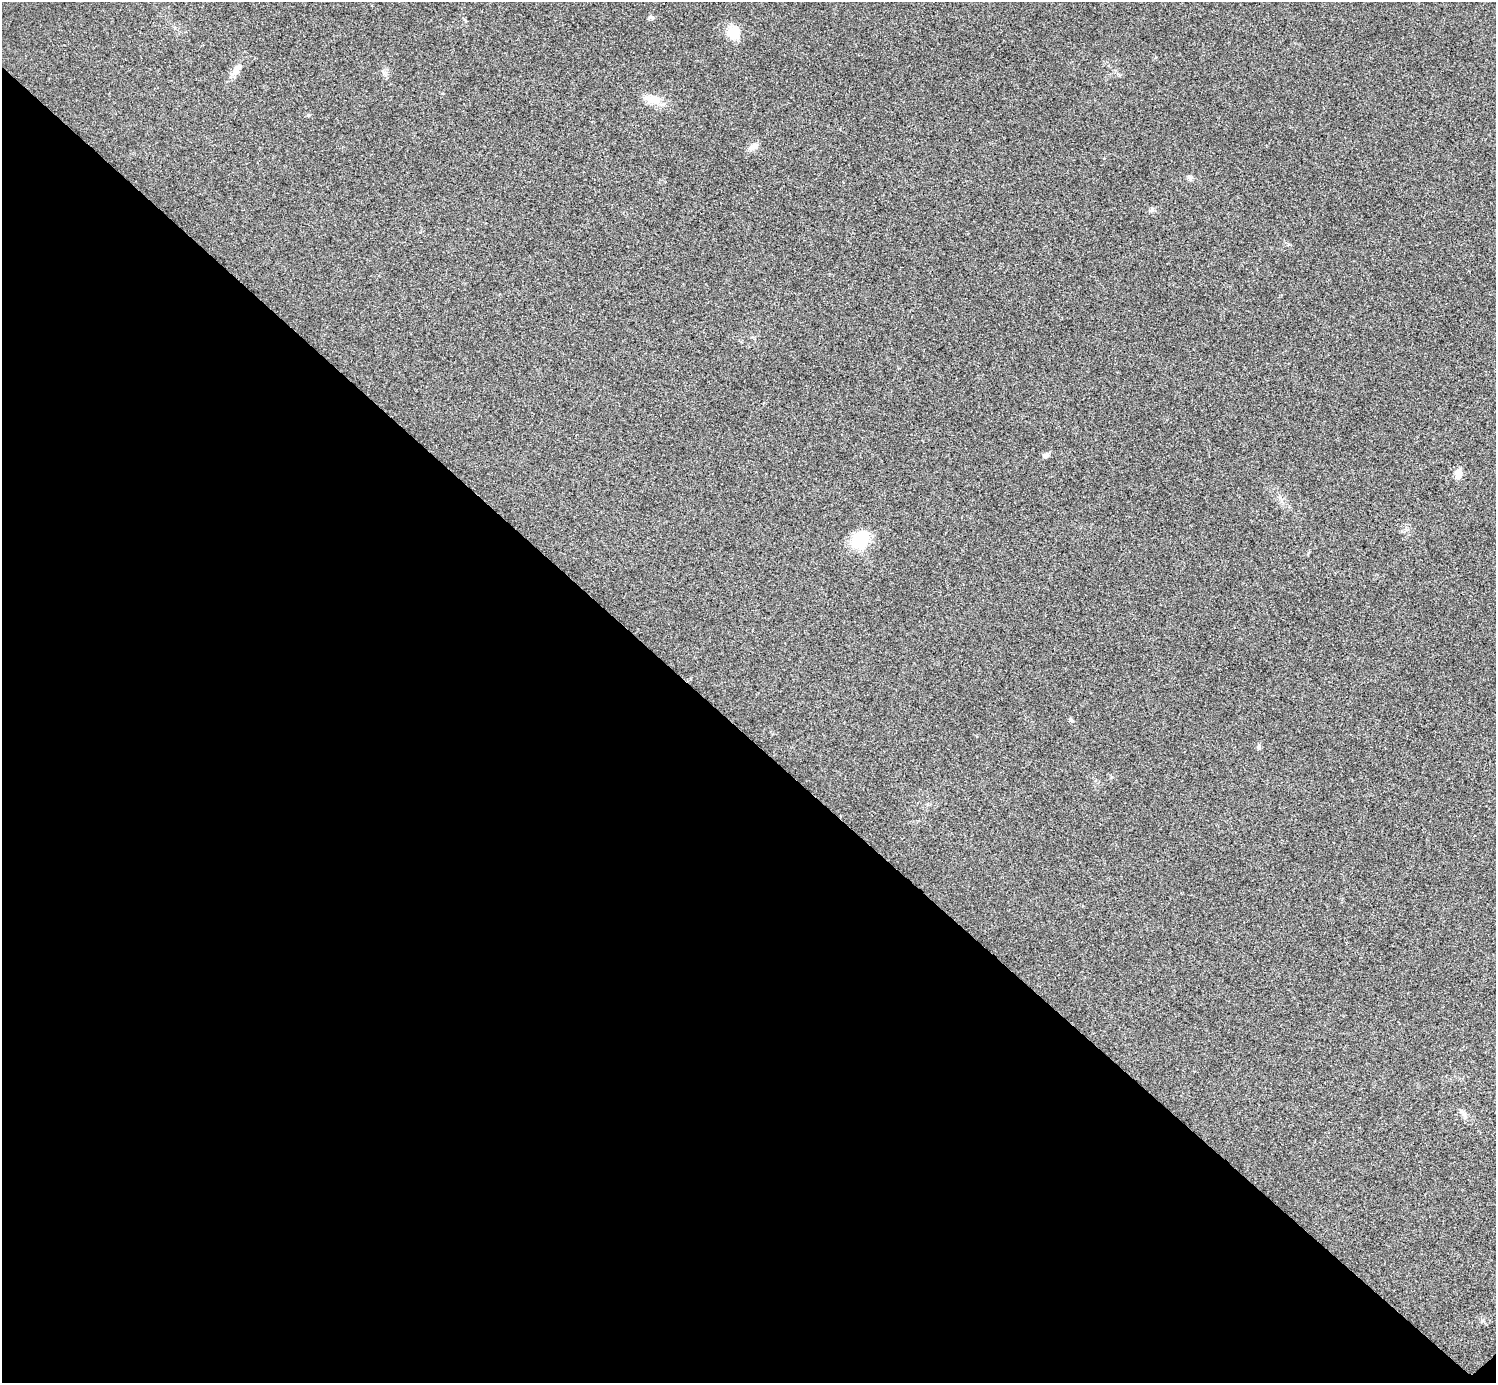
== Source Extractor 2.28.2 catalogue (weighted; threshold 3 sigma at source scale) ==
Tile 14 of 4 x 4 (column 2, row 4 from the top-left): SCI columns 1500-2993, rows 301-1681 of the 5983 x 5983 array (HDU 1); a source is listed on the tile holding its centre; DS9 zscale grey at full resolution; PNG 1498 x 1385 px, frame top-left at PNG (2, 2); no overlay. Shown black and unused: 47% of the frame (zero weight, under 3 of 4 exposures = <1% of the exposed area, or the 3 px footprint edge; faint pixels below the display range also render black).
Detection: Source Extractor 2.28.2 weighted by HDU 2 'WHT'; one run over the whole footprint, this tile lists its part. Background 0.0211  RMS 0.0055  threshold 0.0246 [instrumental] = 3 sigma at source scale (4.5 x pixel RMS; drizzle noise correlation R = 1.50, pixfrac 1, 0.05/0.05 arcsec/px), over >= 5 px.
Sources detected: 16; all 16 listed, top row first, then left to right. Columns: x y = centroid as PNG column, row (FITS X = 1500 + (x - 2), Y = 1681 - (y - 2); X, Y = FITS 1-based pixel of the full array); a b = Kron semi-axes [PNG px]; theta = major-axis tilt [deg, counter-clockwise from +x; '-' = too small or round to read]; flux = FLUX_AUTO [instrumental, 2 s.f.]
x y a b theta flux
651 17 8 5 -9 1.2
466 21 5 5 - 0.71
733 32 16 14 -4 11
236 70 22 8 48 4.5
653 100 21 11 -9 8.2
308 115 5 4 - 0.6
754 146 14 8 18 3.3
1190 178 8 6 -67 1.4
1152 210 6 5 - 1.1
1046 455 9 6 29 1.8
1458 474 12 8 80 4.6
860 539 24 18 50 18
1071 720 7 4 -59 1.1
1259 746 8 4 89 0.97
1464 1114 12 6 -59 2.4
1482 1321 6 4 0 0.86
Unlisted compact peaks at least as high as the median listed source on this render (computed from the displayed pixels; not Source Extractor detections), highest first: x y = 384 73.